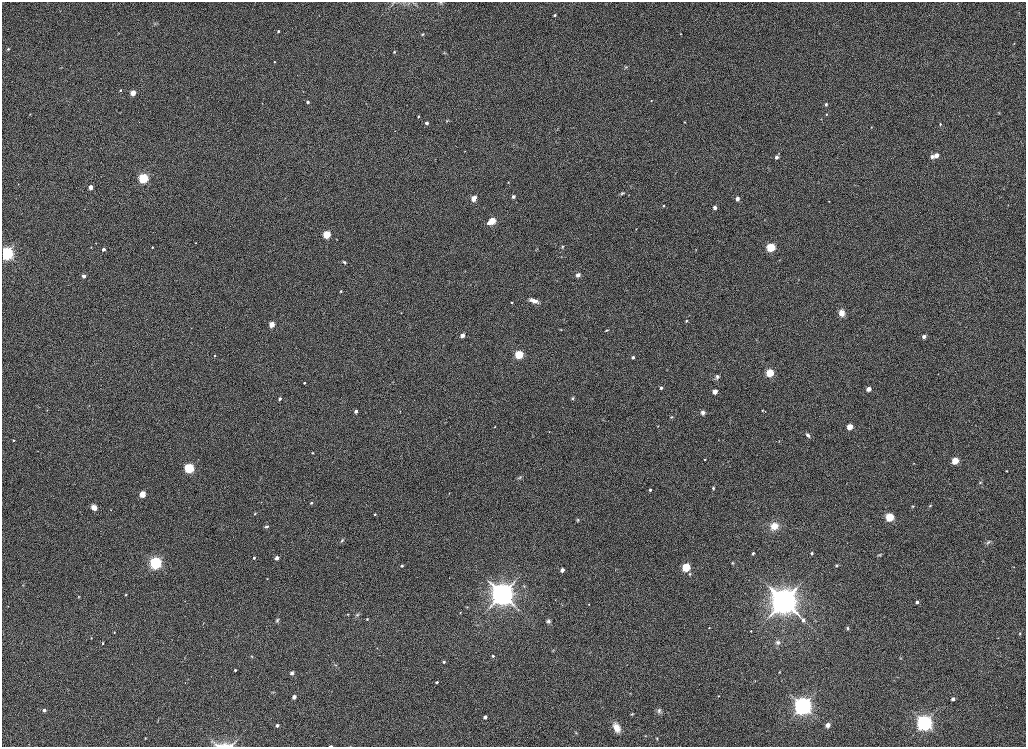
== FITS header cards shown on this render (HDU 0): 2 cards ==
NAXIS1  =                 2048
NAXIS2  =                 1489

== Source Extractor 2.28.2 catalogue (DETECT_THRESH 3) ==
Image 2048 x 1489 px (HDU 0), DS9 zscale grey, zoomed out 1/2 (1 PNG px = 2 x 2 image px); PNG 1028 x 749 px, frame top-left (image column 1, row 1489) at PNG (2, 2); no overlay
Background 1090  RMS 5.1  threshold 15.3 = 3 sigma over >= 5 px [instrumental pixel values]
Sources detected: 204; all 204 listed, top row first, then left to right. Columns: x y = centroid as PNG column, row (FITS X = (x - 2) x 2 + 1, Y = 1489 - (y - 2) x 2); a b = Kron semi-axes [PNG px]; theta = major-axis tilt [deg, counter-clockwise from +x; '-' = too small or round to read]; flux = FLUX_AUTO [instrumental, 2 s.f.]
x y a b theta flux
441 3 5 4 - 1.5e+03
392 4 5 2 - 8.6e+02
554 15 3 2 - 1.6e+03
155 23 3 2 - 6.6e+02
278 31 3 2 - 1.8e+03
423 34 5 3 - 1.3e+03
680 34 3 2 - 4.8e+02
1014 43 3 2 - 5.5e+02
8 49 4 3 - 1.3e+03
394 52 3 3 - 1.3e+03
444 53 7 3 -51 1.4e+03
274 62 3 2 - 7.8e+02
625 67 7 3 38 1.3e+03
120 90 3 2 - 1.0e+03
303 91 2 2 - 3.4e+02
133 93 3 3 - 2.4e+04
651 100 3 2 - 6.0e+02
308 102 3 2 - 3.0e+03
826 104 3 3 - 1.9e+03
999 112 4 3 - 9.8e+02
30 114 2 2 - 4.0e+02
826 114 3 3 - 1.1e+03
418 117 2 2 - 1.2e+03
821 119 3 2 - 3.8e+02
447 121 4 4 - 1.1e+03
685 122 3 3 - 8.1e+02
427 123 3 2 - 4.3e+03
940 124 3 3 - 1.2e+03
871 127 2 2 - 6.2e+02
513 145 3 2 - 4.9e+02
465 151 3 2 - 5.0e+02
936 155 3 3 - 1.5e+04
932 156 3 3 - 5.7e+03
776 157 5 4 - 3.0e+03
143 178 4 3 - 2.2e+05
508 182 3 2 - 7.0e+02
18 184 3 2 - 4.6e+02
90 187 3 3 - 1.3e+04
622 193 6 4 34 1.7e+03
513 196 5 5 - 2.4e+03
474 198 3 3 - 3.2e+04
737 199 3 3 - 9.3e+03
829 201 3 2 - 4.9e+02
663 205 3 2 - 1.1e+03
1008 205 3 2 - 5.1e+02
715 208 3 3 - 5.9e+03
492 221 3 3 - 5.6e+04
488 223 3 3 - 3.8e+03
636 229 2 2 - 4.3e+02
327 234 3 3 - 7.9e+04
336 239 3 3 - 5.5e+02
96 243 2 2 - 4.2e+02
196 243 3 3 - 7.8e+02
152 247 2 2 - 9.0e+02
562 247 4 4 - 1.3e+03
771 247 4 3 - 1.4e+05
103 249 3 2 - 4.7e+03
696 250 3 2 - 5.5e+02
6 253 5 5 - 3.4e+05
562 257 3 3 - 5.1e+02
344 262 6 4 -30 2.1e+03
465 271 4 1 - 4.0e+02
578 275 5 5 - 4.3e+03
83 276 3 3 - 5.4e+03
341 291 3 3 - 1.3e+03
534 301 13 5 -19 7.8e+03
511 302 3 2 - 1.1e+03
401 313 2 2 - 5.7e+02
841 313 6 5 - 1.1e+04
686 321 4 4 - 1.5e+03
272 324 3 3 - 2.8e+04
560 329 5 3 - 9.2e+02
607 330 4 3 - 1.2e+03
462 335 3 3 - 1.0e+04
924 337 3 3 - 5.9e+03
353 349 2 2 - 3.4e+02
519 355 4 3 - 1.4e+05
214 356 3 3 - 1.1e+03
633 357 3 3 - 3.1e+03
770 373 3 3 - 1.0e+05
717 377 8 5 34 3.5e+03
304 383 3 3 - 1.7e+03
661 388 3 3 - 3.3e+03
869 389 3 3 - 1.5e+04
715 392 3 3 - 1.6e+04
572 398 4 4 - 1.7e+03
280 399 3 3 - 2.8e+03
89 406 3 2 - 3.6e+02
47 410 3 3 - 6.1e+02
356 411 3 3 - 4.6e+03
400 411 3 2 - 4.5e+02
762 411 3 3 - 8.8e+02
703 412 4 4 - 4.6e+03
671 417 4 3 - 9.9e+02
658 426 2 2 - 5.2e+02
495 427 3 2 - 7.8e+02
850 427 3 3 - 3.7e+04
549 432 2 2 - 4.7e+02
808 435 5 3 - 3.1e+03
13 440 3 3 - 1.3e+03
719 440 2 2 - 4.2e+02
779 441 3 2 - 4.8e+02
38 451 2 2 - 3.8e+02
312 453 3 2 - 6.8e+02
705 460 2 2 - 8.8e+02
955 460 3 3 - 6.3e+04
914 463 3 2 - 4.1e+02
189 468 4 3 - 2.3e+05
1006 471 2 2 - 6.2e+02
519 477 8 3 38 1.6e+03
980 482 5 4 - 1.5e+03
713 488 5 3 - 1.6e+03
650 490 2 2 - 2.3e+03
449 493 2 2 - 4.7e+02
142 494 4 3 - 3.9e+04
311 503 2 2 - 1.6e+03
913 506 4 4 - 1.1e+03
930 506 4 3 - 1.1e+03
94 507 7 6 - 6.8e+03
111 510 3 2 - 5.8e+02
255 514 5 3 - 1.1e+03
375 514 2 2 - 1.2e+03
889 517 4 3 - 1.2e+05
578 520 5 4 - 1.5e+03
774 526 7 6 - 1.5e+04
267 527 5 3 - 2.3e+03
342 541 5 4 - 1.7e+03
988 542 9 4 42 2.7e+03
753 553 3 2 - 2.5e+03
812 553 3 2 - 2.4e+03
880 555 7 4 15 1.8e+03
254 558 3 3 - 1.9e+03
277 558 3 3 - 8.1e+03
155 563 4 4 - 5.0e+05
733 563 4 3 - 9.6e+02
836 565 5 4 - 1.4e+03
402 566 3 3 - 2.0e+03
686 567 4 3 - 1.3e+05
1013 567 3 2 - 5.3e+02
562 570 3 3 - 8.3e+03
690 574 5 4 - 1.7e+03
267 579 2 2 - 4.3e+02
23 585 3 2 - 5.9e+02
524 586 5 3 - 1.1e+03
502 594 10 9 - 7.1e+05
125 595 3 2 - 9.0e+02
78 597 4 3 - 8.0e+02
784 601 11 10 - 1.0e+06
917 602 3 3 - 3.5e+03
589 605 3 2 - 5.3e+02
8 606 3 2 - 4.2e+02
460 613 3 2 - 5.5e+02
348 614 3 3 - 7.7e+02
357 615 7 5 38 2.3e+03
367 619 3 2 - 1.0e+03
277 620 7 4 54 1.9e+03
803 620 4 3 - 3.9e+03
548 621 5 5 - 2.3e+03
203 623 4 2 - 5.1e+02
709 628 2 2 - 6.6e+02
847 628 4 3 - 1.5e+03
751 631 2 2 - 6.6e+02
114 632 2 2 - 7.3e+02
1020 633 4 2 - 8.9e+02
91 638 3 2 - 7.7e+02
998 638 2 2 - 3.5e+02
778 642 6 6 - 3.4e+03
102 643 3 2 - 1.2e+03
377 648 3 2 - 3.3e+02
493 656 3 2 - 1.9e+03
252 657 4 3 - 9.1e+02
184 658 3 2 - 3.7e+02
901 658 4 3 - 7.7e+02
444 662 4 4 - 1.4e+03
335 665 5 3 - 1.3e+03
235 670 2 2 - 1.3e+03
779 672 4 3 - 7.3e+02
292 673 5 5 - 3.2e+03
755 681 3 2 - 4.1e+02
437 682 3 2 - 1.1e+03
185 683 2 2 - 4.2e+02
273 693 4 2 - 8.2e+02
630 693 3 2 - 4.4e+02
718 696 3 2 - 7.8e+02
294 697 3 3 - 8.6e+03
953 699 3 2 - 5.2e+03
803 706 7 7 - 4.0e+05
44 710 3 2 - 3.9e+03
659 711 6 6 - 2.7e+03
632 714 4 3 - 1.0e+03
485 717 3 3 - 6.7e+03
925 723 6 6 - 3.6e+05
277 725 3 3 - 3.9e+03
828 725 3 3 - 1.3e+04
617 728 9 5 -66 1.2e+04
576 733 4 3 - 8.6e+02
645 736 3 2 - 5.7e+02
145 738 3 2 - 5.8e+02
657 738 3 2 - 7.3e+02
29 744 3 2 - 4.2e+02
218 745 22 6 -33 6.1e+03
231 745 20 4 44 4.6e+03
225 746 17 9 2 9.0e+03
330 746 3 1 - 1.1e+03
At the frame edge (FLAGS 8, measured only in part): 6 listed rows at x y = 441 3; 6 253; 218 745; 231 745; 225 746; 330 746